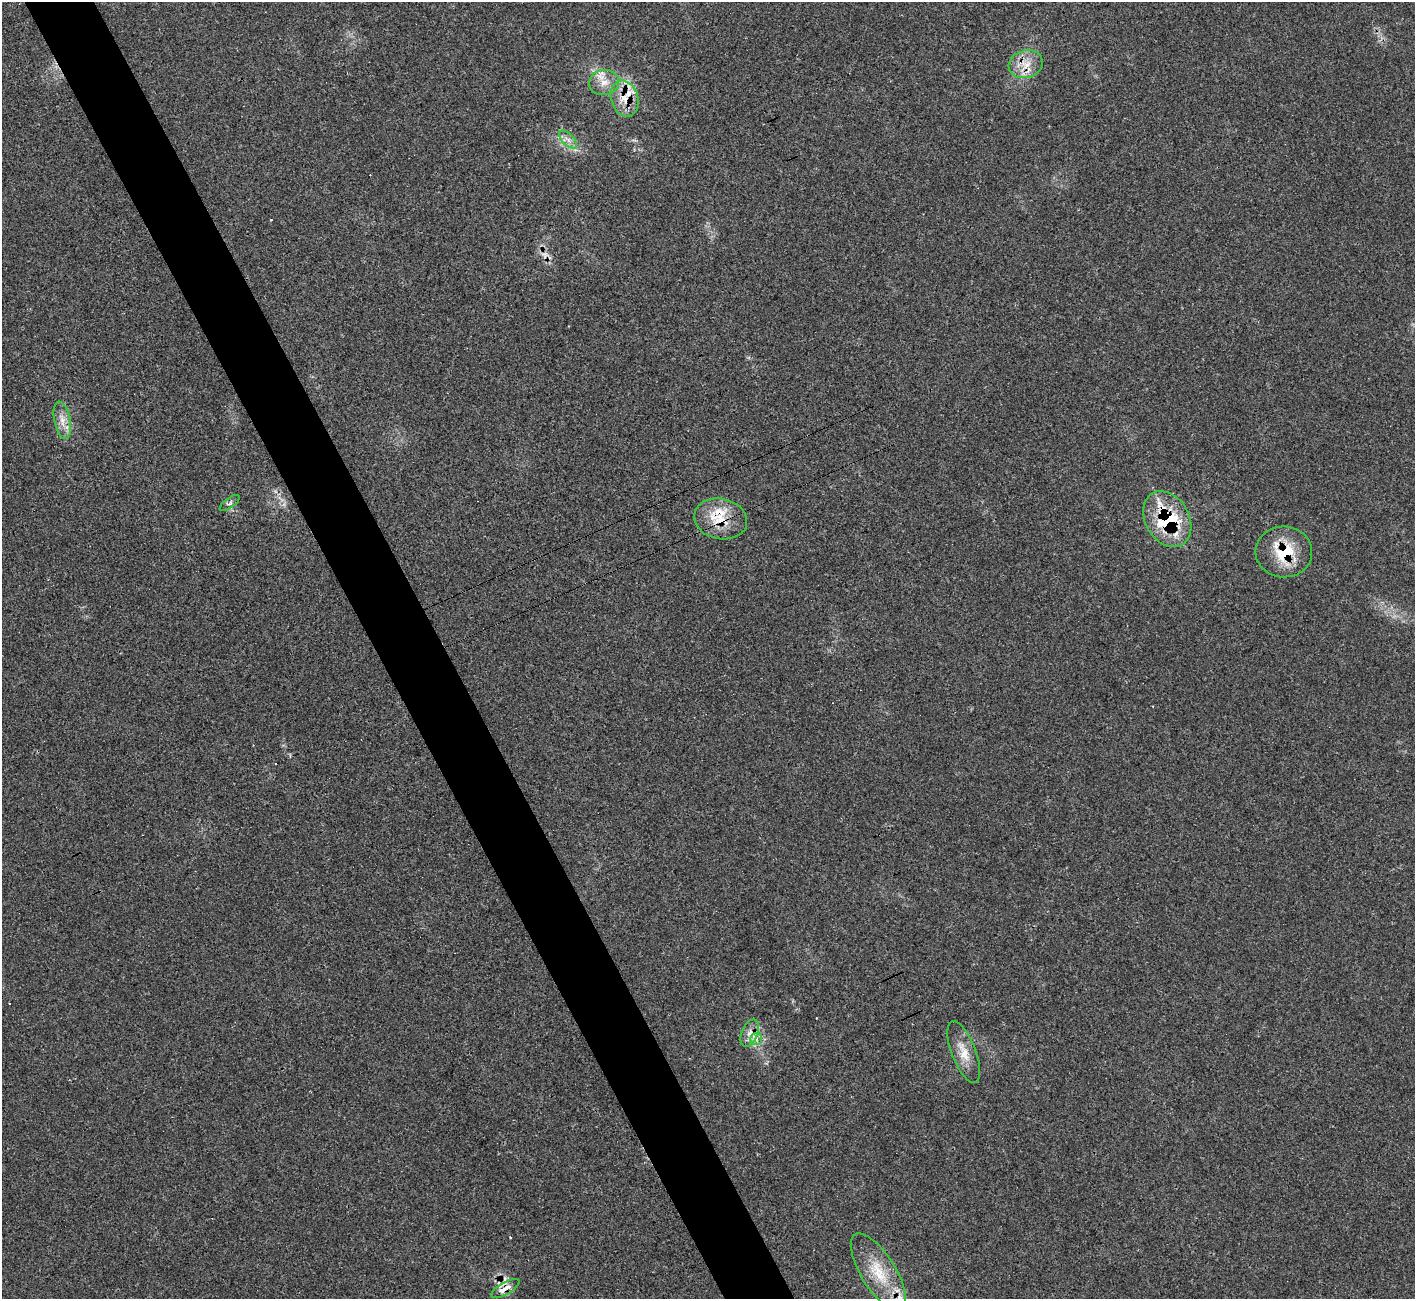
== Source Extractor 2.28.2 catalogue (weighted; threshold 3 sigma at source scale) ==
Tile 11 of 4 x 4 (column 3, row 3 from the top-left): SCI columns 2875-4287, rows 1502-2798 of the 5751 x 5730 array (HDU 1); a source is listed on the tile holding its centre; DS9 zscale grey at full resolution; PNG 1417 x 1301 px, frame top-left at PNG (2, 2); each listed source drawn as its Kron ellipse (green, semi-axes under 4 px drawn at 4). Shown black and unused: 5% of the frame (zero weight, under 3 of 4 exposures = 2% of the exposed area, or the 3 px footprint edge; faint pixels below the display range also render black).
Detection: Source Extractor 2.28.2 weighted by HDU 2 'WHT'; one run over the whole footprint, this tile lists its part. Background 0.0219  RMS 0.0044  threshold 0.0199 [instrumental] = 3 sigma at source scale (4.5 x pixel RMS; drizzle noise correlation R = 1.50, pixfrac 1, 0.05/0.05 arcsec/px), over >= 5 px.
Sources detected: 22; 4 cosmic-ray / hot-pixel residue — neither listed nor drawn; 4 inside a brighter listed object's ellipse — not listed separately; the other 14 listed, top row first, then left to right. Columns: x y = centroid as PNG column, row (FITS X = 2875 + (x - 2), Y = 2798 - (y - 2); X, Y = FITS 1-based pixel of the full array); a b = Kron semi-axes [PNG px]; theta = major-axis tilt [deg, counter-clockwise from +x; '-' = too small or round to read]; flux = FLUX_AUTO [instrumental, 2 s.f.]
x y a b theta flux
1026 64 17 13 16 7.4
604 82 15 12 7 5.7
625 99 18 13 -72 8.2
568 140 11 5 -45 2.4
62 420 19 8 -79 4.7
230 503 12 5 36 1.2
721 519 27 20 -12 13
1167 519 30 22 -59 33
1284 552 28 25 -2 18
750 1033 14 8 68 3.4
756 1039 6 5 - 1.4
964 1052 33 12 -69 7.9
878 1272 44 17 -59 18
505 1288 16 6 30 4.6
Overlapping masked pixels (flux is a lower limit): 6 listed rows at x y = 1026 64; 625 99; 721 519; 1167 519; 1284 552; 505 1288